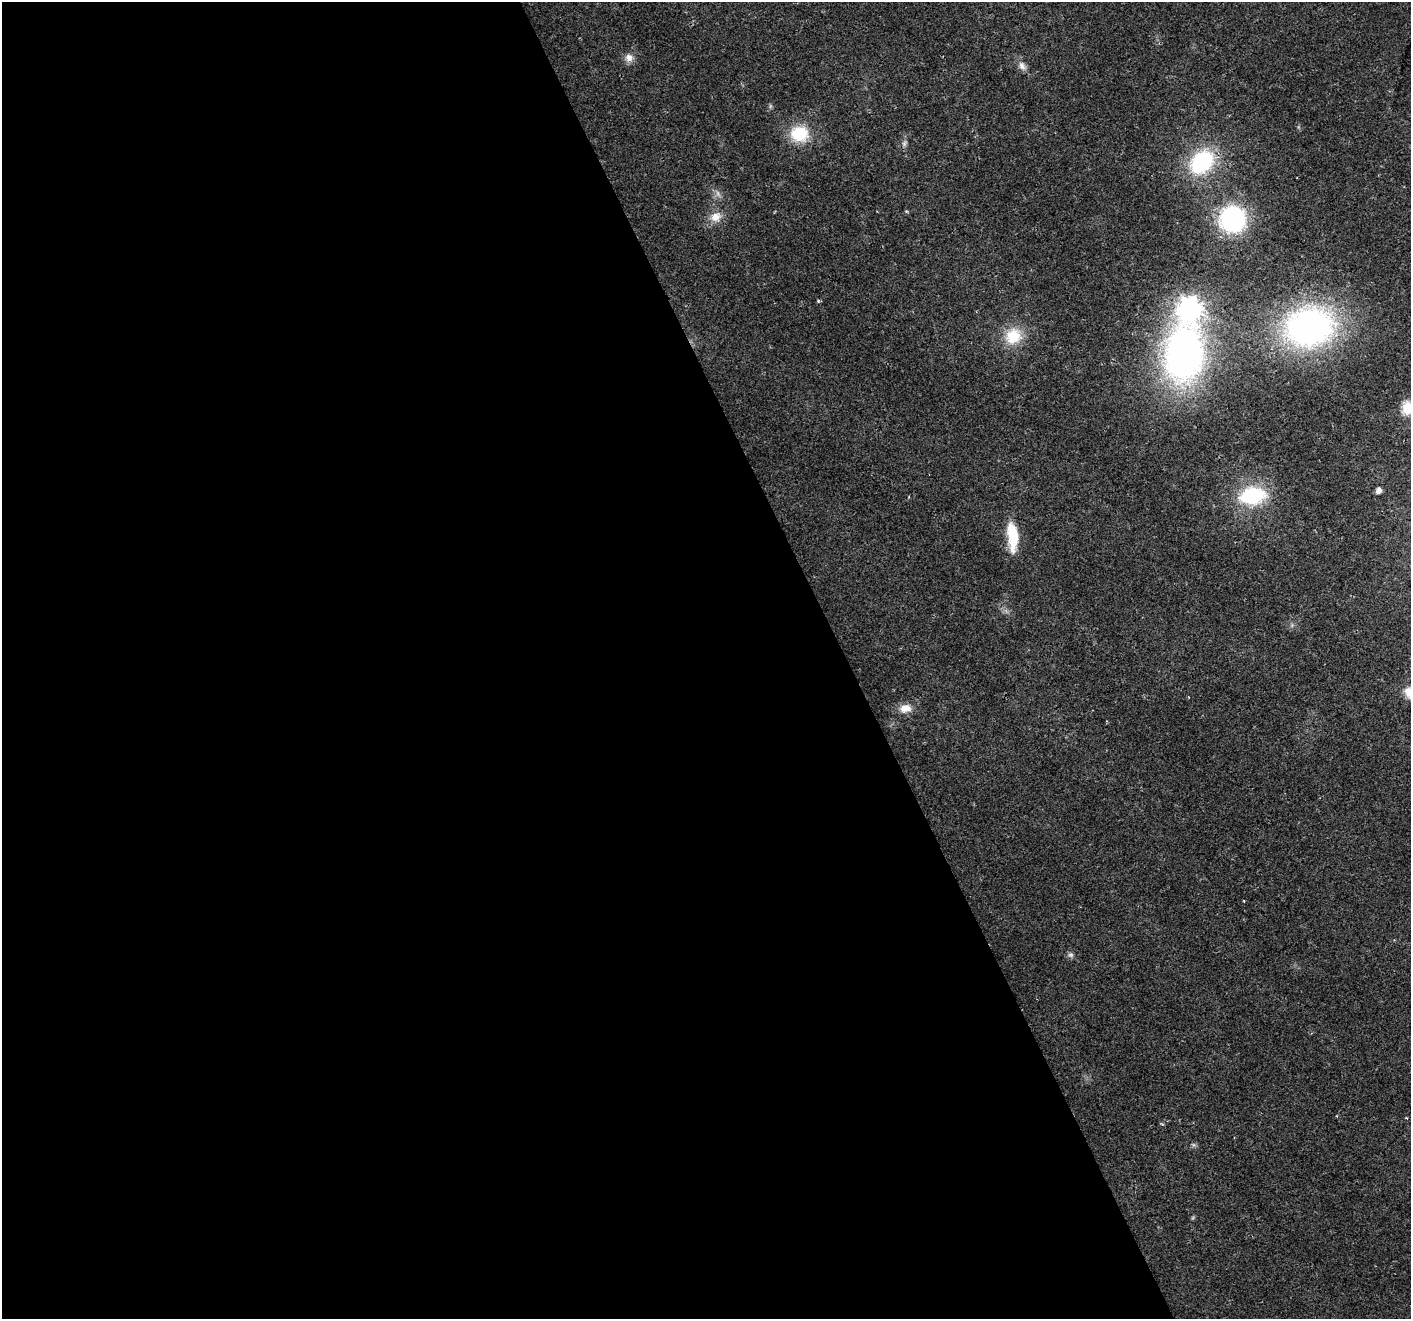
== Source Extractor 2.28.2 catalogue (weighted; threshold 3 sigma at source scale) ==
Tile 9 of 4 x 4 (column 1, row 3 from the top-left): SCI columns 2-1410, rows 1462-2778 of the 5638 x 5498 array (HDU 1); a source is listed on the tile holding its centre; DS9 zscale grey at full resolution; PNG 1413 x 1321 px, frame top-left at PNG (2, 2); no overlay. Shown black and unused: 60% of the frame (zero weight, under 2 of 3 exposures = <1% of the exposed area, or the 3 px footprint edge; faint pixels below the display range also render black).
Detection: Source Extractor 2.28.2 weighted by HDU 2 'WHT'; one run over the whole footprint, this tile lists its part. Background 0.026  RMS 0.0035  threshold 0.0158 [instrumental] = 3 sigma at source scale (4.5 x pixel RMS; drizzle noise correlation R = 1.50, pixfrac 1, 0.0396/0.0396 arcsec/px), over >= 5 px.
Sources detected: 21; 1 too faint to see at this stretch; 1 cosmic-ray / hot-pixel residue — not listed; the other 19 listed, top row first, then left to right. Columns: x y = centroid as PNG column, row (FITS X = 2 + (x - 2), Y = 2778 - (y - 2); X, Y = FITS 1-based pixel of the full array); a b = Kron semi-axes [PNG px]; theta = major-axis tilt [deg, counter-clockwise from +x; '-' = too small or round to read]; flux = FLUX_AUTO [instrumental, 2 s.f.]
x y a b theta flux
629 58 11 11 - 2.5
1022 66 13 8 -63 2
799 134 20 18 -5 14
904 143 8 6 69 0.96
1202 162 20 15 44 40
716 217 17 13 17 4.4
1233 219 22 22 - 45
818 301 4 4 - 0.47
1190 309 9 9 - 270
1309 327 46 36 11 110
1013 336 23 20 35 11
1184 354 48 31 84 170
1409 408 6 6 - 42
1378 490 5 5 - 2
1252 496 27 18 9 28
1013 536 31 11 -85 13
905 708 17 11 9 3.9
1071 955 8 6 -14 0.98
1406 1118 3 3 - 0.29
Isophote crosses this tile's border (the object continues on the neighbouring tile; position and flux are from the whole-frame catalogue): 1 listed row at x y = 1409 408